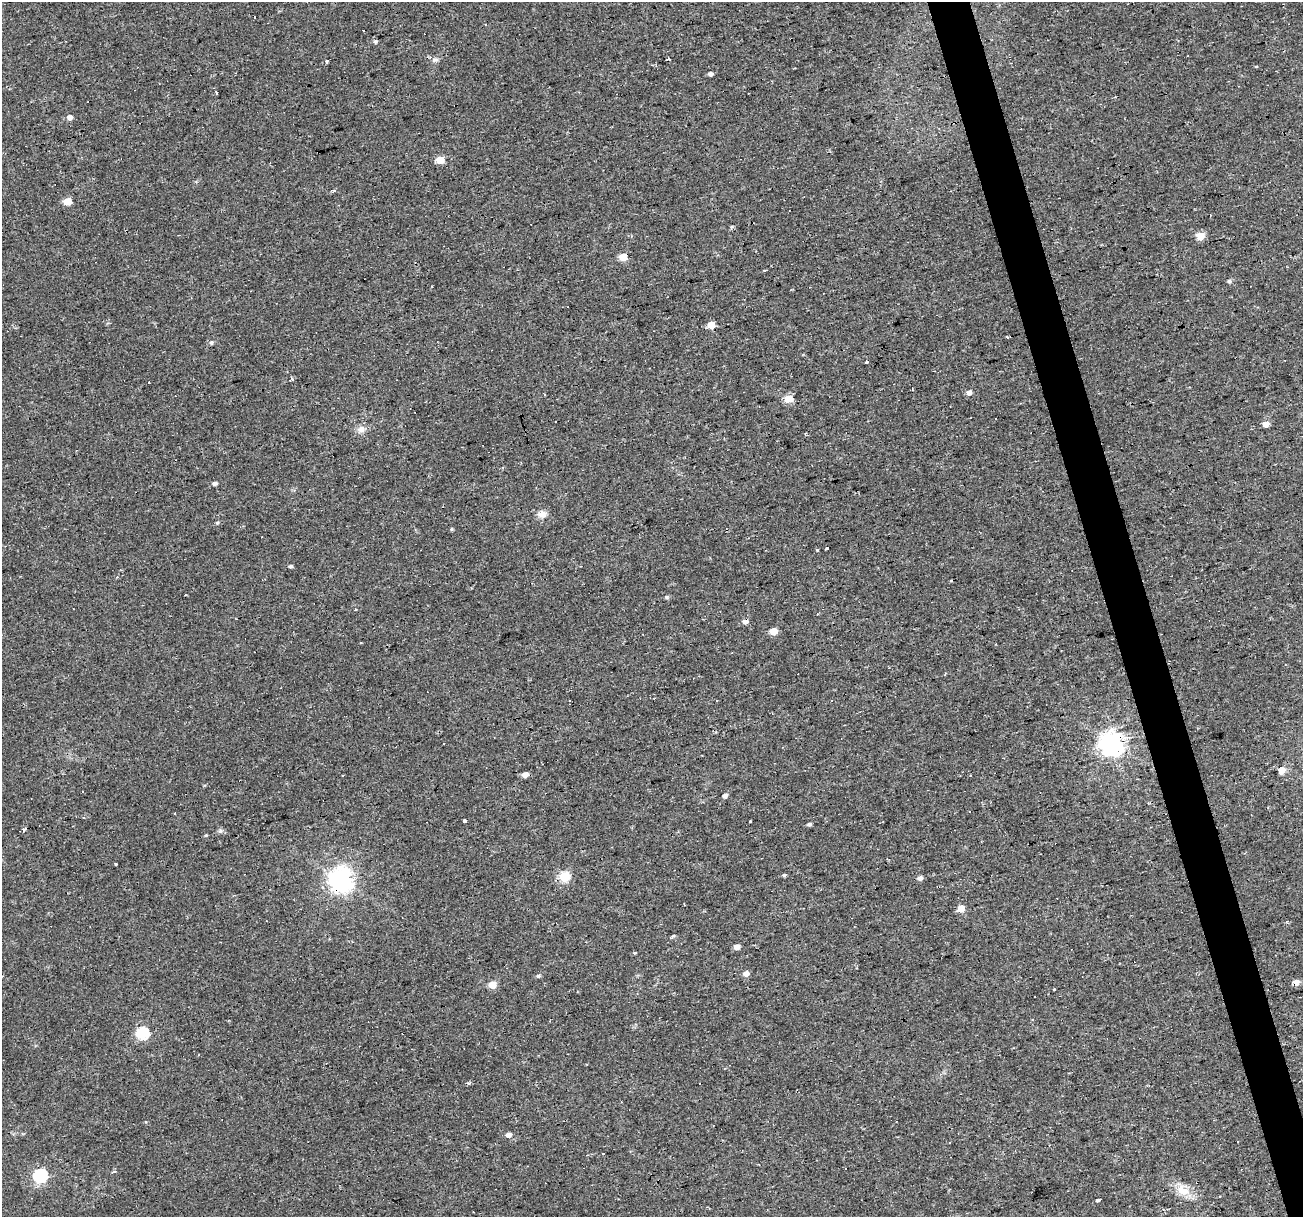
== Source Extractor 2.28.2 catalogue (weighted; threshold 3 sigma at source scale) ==
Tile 6 of 4 x 4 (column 2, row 2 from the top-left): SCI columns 1302-2602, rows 2480-3694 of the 5204 x 5007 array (HDU 1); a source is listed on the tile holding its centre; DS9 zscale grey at full resolution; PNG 1305 x 1219 px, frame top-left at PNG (2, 2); no overlay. Shown black and unused: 3% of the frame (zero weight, under 2 of 3 exposures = <1% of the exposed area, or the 3 px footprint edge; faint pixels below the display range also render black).
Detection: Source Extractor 2.28.2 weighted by HDU 2 'WHT'; one run over the whole footprint, this tile lists its part. Background 0.0333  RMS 0.0067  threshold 0.0302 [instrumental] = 3 sigma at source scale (4.5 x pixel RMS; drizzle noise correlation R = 1.50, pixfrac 1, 0.0396/0.0396 arcsec/px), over >= 5 px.
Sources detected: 84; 20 cosmic-ray / hot-pixel residue — not listed; the other 64 listed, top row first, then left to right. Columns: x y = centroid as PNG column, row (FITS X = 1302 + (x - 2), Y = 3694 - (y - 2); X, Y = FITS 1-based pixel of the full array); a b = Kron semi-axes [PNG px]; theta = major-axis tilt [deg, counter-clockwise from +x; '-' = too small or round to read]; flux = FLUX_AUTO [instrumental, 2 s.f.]
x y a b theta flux
375 42 5 5 - 1.1
668 59 4 3 - 4.6
435 60 9 5 4 2.1
326 61 3 3 - 1.9
1255 66 4 3 - 0.58
710 74 5 4 - 2.1
216 92 3 3 - 2.3
70 117 5 5 - 3.8
440 160 5 5 - 14
333 190 6 4 -7 1.3
67 201 5 5 - 16
1200 236 5 5 - 16
623 257 5 5 - 18
1229 281 5 4 - 1.2
711 325 5 5 - 14
1007 337 4 3 - 1.2
211 342 5 5 - 1.3
866 362 3 3 - 1.3
291 379 3 3 - 1.5
969 392 4 4 - 3.8
788 399 5 5 - 22
1266 424 5 4 - 5.8
361 429 10 9 - 4.1
215 484 5 4 - 2.1
542 514 10 9 - 4.6
217 523 5 4 - 0.95
451 529 4 4 - 0.77
826 548 3 3 - 8.2
817 550 3 3 - 3.3
291 566 4 4 - 1.4
355 609 3 2 - 0.55
745 621 5 4 - 4.7
773 631 5 5 - 13
444 743 3 3 - 1.1
1111 743 8 7 - 580
1282 770 5 4 - 12
525 775 4 4 - 5.6
83 792 3 2 - 0.52
724 795 5 4 - 2.7
464 820 4 3 - 2.5
809 824 5 4 - 1.4
24 830 7 5 -83 1.7
220 831 6 6 - 1.5
206 835 4 4 - 0.7
115 864 3 3 - 2.2
784 875 5 4 - 0.96
564 877 5 5 - 43
920 878 6 5 - 2.3
340 880 8 7 - 570
961 908 5 5 - 11
673 936 5 4 - 0.91
737 947 4 4 - 5.3
634 953 5 3 - 0.55
746 973 5 5 - 4.1
538 976 5 5 - 1.4
1296 982 5 4 - 6.8
492 984 5 5 - 14
142 1033 6 6 - 68
468 1083 5 4 - 0.98
509 1135 5 5 - 2.9
604 1154 3 2 - 1.1
40 1176 6 6 - 100
1183 1191 19 13 -36 11
1098 1200 6 3 16 5.7
Overlapping masked pixels (flux is a lower limit): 5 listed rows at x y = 623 257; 745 621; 1111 743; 340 880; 1296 982
Unlisted compact peaks at least as high as the median listed source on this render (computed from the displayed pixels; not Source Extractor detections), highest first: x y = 667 597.